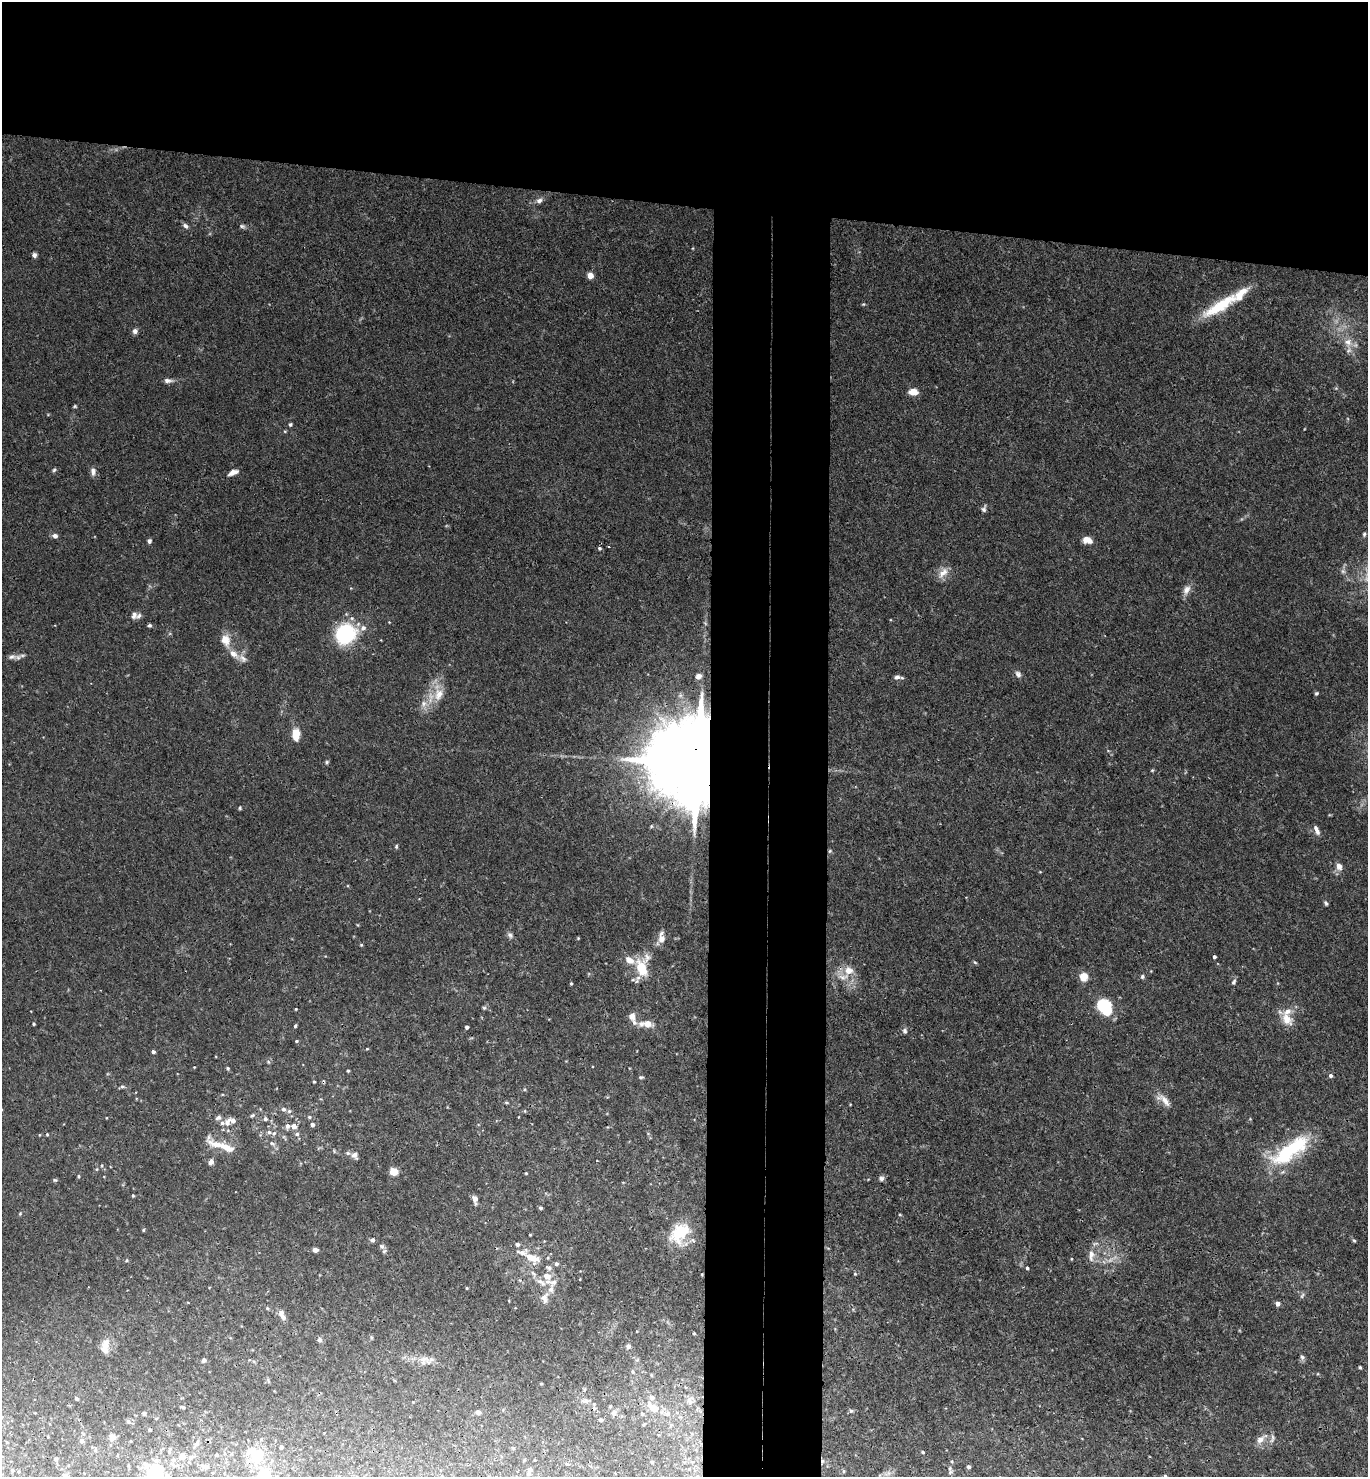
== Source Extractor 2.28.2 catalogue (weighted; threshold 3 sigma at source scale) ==
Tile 2 of 3 x 3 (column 2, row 1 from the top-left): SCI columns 1527-2892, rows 2961-4435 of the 4516 x 4442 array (HDU 1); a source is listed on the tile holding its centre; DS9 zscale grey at full resolution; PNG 1370 x 1479 px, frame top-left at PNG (2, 2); no overlay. Shown black and unused: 21% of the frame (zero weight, under 3 of 4 exposures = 6% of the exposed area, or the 3 px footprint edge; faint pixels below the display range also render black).
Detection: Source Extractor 2.28.2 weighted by HDU 2 'WHT'; one run over the whole footprint, this tile lists its part. Background 0.0362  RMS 0.0029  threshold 0.0131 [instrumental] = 3 sigma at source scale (4.5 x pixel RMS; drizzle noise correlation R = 1.50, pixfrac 1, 0.05/0.05 arcsec/px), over >= 5 px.
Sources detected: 216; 1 too faint to see at this stretch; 3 cosmic-ray / hot-pixel residue — not listed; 23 inside a brighter listed object's ellipse — not listed separately; the other 189 listed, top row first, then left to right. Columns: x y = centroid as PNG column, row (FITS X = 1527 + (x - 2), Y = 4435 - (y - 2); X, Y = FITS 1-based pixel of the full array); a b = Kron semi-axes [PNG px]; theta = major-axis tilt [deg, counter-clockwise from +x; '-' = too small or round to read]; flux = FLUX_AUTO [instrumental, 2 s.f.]
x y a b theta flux
539 200 9 6 24 1.1
185 226 8 5 -46 0.86
242 226 9 5 -10 0.65
34 255 5 5 - 0.97
590 275 5 5 - 2.6
863 304 5 4 - 0.31
1220 306 53 11 32 13
135 331 6 6 - 1.1
1348 342 14 12 -68 3.5
168 381 11 6 -1 1.2
913 392 10 7 0 2.8
75 406 5 4 - 0.37
290 424 5 4 - 0.4
285 431 5 3 - 0.28
54 470 6 4 46 0.47
93 471 10 6 -88 1.3
233 472 11 5 22 1.8
984 509 10 6 75 0.85
1364 534 6 4 89 0.49
55 536 6 5 - 1.1
1087 540 10 7 -16 2.9
149 541 6 5 - 0.69
599 548 4 3 - 0.5
1343 571 7 6 - 0.78
943 573 18 9 48 2.7
1186 590 14 9 63 1.9
134 615 10 7 76 1.1
389 622 3 3 - 0.18
149 625 4 4 - 0.53
363 628 8 7 - 1.4
346 634 15 14 - 29
225 640 15 11 -70 3.7
233 654 14 8 -41 2.7
12 657 14 7 11 1.4
1018 674 9 7 -61 1.1
699 676 10 8 20 1.5
897 677 9 6 4 1.1
1316 693 5 4 - 0.41
439 694 19 13 71 5
423 704 11 8 60 2
296 734 10 7 86 5.5
327 762 5 5 - 0.42
695 762 28 19 -10 7600
1152 770 5 4 - 0.32
240 808 5 3 - 0.34
1317 830 12 5 -66 1.5
396 846 6 4 88 0.42
830 851 6 4 46 0.43
1339 866 9 7 -76 1.8
1326 903 7 5 -68 0.57
510 935 9 6 -52 0.85
578 938 4 4 - 0.27
661 939 13 10 80 2.1
361 945 5 4 - 0.33
1214 957 3 3 - 0.61
629 960 10 7 -34 2.9
975 962 6 4 -30 0.38
641 967 17 10 -72 8
849 970 10 9 - 3.3
1142 976 6 6 - 0.58
1083 977 7 6 - 5.5
1234 982 8 5 62 0.72
571 983 3 3 - 0.38
1104 1006 15 10 -51 17
484 1008 5 5 - 0.43
296 1009 3 3 - 0.25
632 1016 11 8 -90 1.7
1286 1019 18 11 -54 4.3
34 1024 3 3 - 0.37
647 1024 14 8 -14 2.9
295 1026 5 3 - 0.41
467 1027 3 3 - 0.79
905 1031 7 6 - 0.79
296 1041 4 3 - 0.34
367 1049 4 4 - 0.27
153 1052 4 3 - 0.78
194 1067 3 3 - 0.18
228 1068 5 4 - 0.41
348 1071 4 3 - 0.33
1331 1076 5 5 - 0.75
641 1077 6 4 2 0.43
314 1082 3 3 - 0.32
122 1087 6 5 - 0.49
1164 1100 22 9 -39 2.8
506 1102 5 3 - 0.34
850 1104 4 2 - 0.21
283 1109 6 5 - 0.73
289 1111 6 6 - 0.64
525 1111 5 3 - 0.27
252 1115 6 5 - 0.49
218 1117 8 5 40 0.91
309 1117 5 5 - 0.42
265 1119 5 5 - 0.63
227 1122 12 8 59 1.9
312 1125 5 4 - 1.1
287 1126 7 6 - 1.2
294 1126 6 6 - 1.8
269 1132 5 5 - 0.68
47 1134 4 4 - 0.29
297 1134 6 5 - 0.67
272 1143 8 5 -21 0.77
225 1147 48 9 -27 5.7
1290 1151 53 17 36 25
354 1155 9 8 - 1.6
211 1162 6 5 - 1.3
97 1169 5 3 - 0.29
394 1172 6 5 - 5.1
526 1173 3 3 - 0.28
78 1176 5 4 - 0.36
881 1178 7 6 - 0.93
55 1180 6 4 -15 0.43
133 1196 3 3 - 0.33
475 1199 9 6 -63 1.6
540 1208 4 4 - 0.63
20 1214 5 4 - 0.31
143 1230 4 4 - 0.34
680 1233 28 19 48 12
530 1235 4 3 - 0.22
372 1240 5 5 - 0.73
1354 1240 5 4 - 0.4
382 1246 7 6 - 0.69
315 1250 5 4 - 1.3
521 1252 67 14 -19 6.7
1091 1255 18 8 86 2.6
126 1260 5 3 - 0.32
1027 1268 4 3 - 0.49
855 1274 4 4 - 0.32
547 1276 7 6 - 3.2
541 1282 17 7 -33 2.7
554 1282 13 9 38 2.2
467 1288 3 3 - 0.28
1302 1295 9 4 63 0.56
544 1298 16 10 82 2.5
1278 1303 5 4 - 1.4
267 1308 5 4 - 0.32
281 1313 10 6 84 1.3
694 1333 5 4 - 0.35
319 1340 6 5 - 0.85
628 1346 5 4 - 0.91
105 1347 20 10 80 3.2
1302 1357 7 6 - 0.75
204 1360 5 5 - 0.82
423 1360 15 10 56 2.3
1360 1367 4 3 - 0.36
633 1372 4 4 - 0.3
268 1381 8 3 -77 0.35
541 1384 3 2 - 0.32
685 1387 5 3 - 0.25
652 1398 5 5 - 0.96
76 1399 4 3 - 0.66
585 1401 11 6 1 1.1
690 1401 11 9 -82 2
610 1406 3 3 - 0.29
182 1407 6 3 -18 0.41
653 1407 13 8 -39 3.5
851 1411 6 5 - 0.51
478 1412 5 5 - 1.4
614 1413 8 7 - 0.93
668 1413 6 6 - 0.75
144 1414 5 4 - 0.4
642 1414 4 3 - 0.35
601 1420 4 4 - 0.49
128 1422 6 4 -62 0.51
150 1430 3 3 - 0.4
112 1437 4 4 - 4.1
1272 1438 14 4 76 0.95
1260 1440 12 9 40 2.1
81 1441 5 5 - 0.73
196 1444 8 5 40 0.74
281 1447 4 3 - 0.68
95 1450 5 3 - 0.36
169 1451 8 3 85 0.49
923 1452 4 3 - 0.41
216 1455 3 3 - 0.39
182 1456 11 8 55 1.7
256 1456 12 9 -51 12
56 1459 4 4 - 0.49
652 1462 4 3 - 0.33
567 1464 5 4 - 0.33
205 1466 12 6 -25 1.2
968 1467 4 4 - 0.68
950 1468 7 5 -72 0.74
12 1470 4 3 - 0.31
530 1470 8 6 57 0.93
843 1471 5 3 - 0.28
265 1474 18 15 78 9.1
155 1475 17 13 85 18
65 1476 6 6 - 1
1165 1476 5 4 - 0.41
Overlapping masked pixels (flux is a lower limit): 2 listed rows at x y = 1220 306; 695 762
Isophote crosses this tile's border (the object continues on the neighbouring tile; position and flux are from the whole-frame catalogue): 4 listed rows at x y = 265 1474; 155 1475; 65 1476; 1165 1476